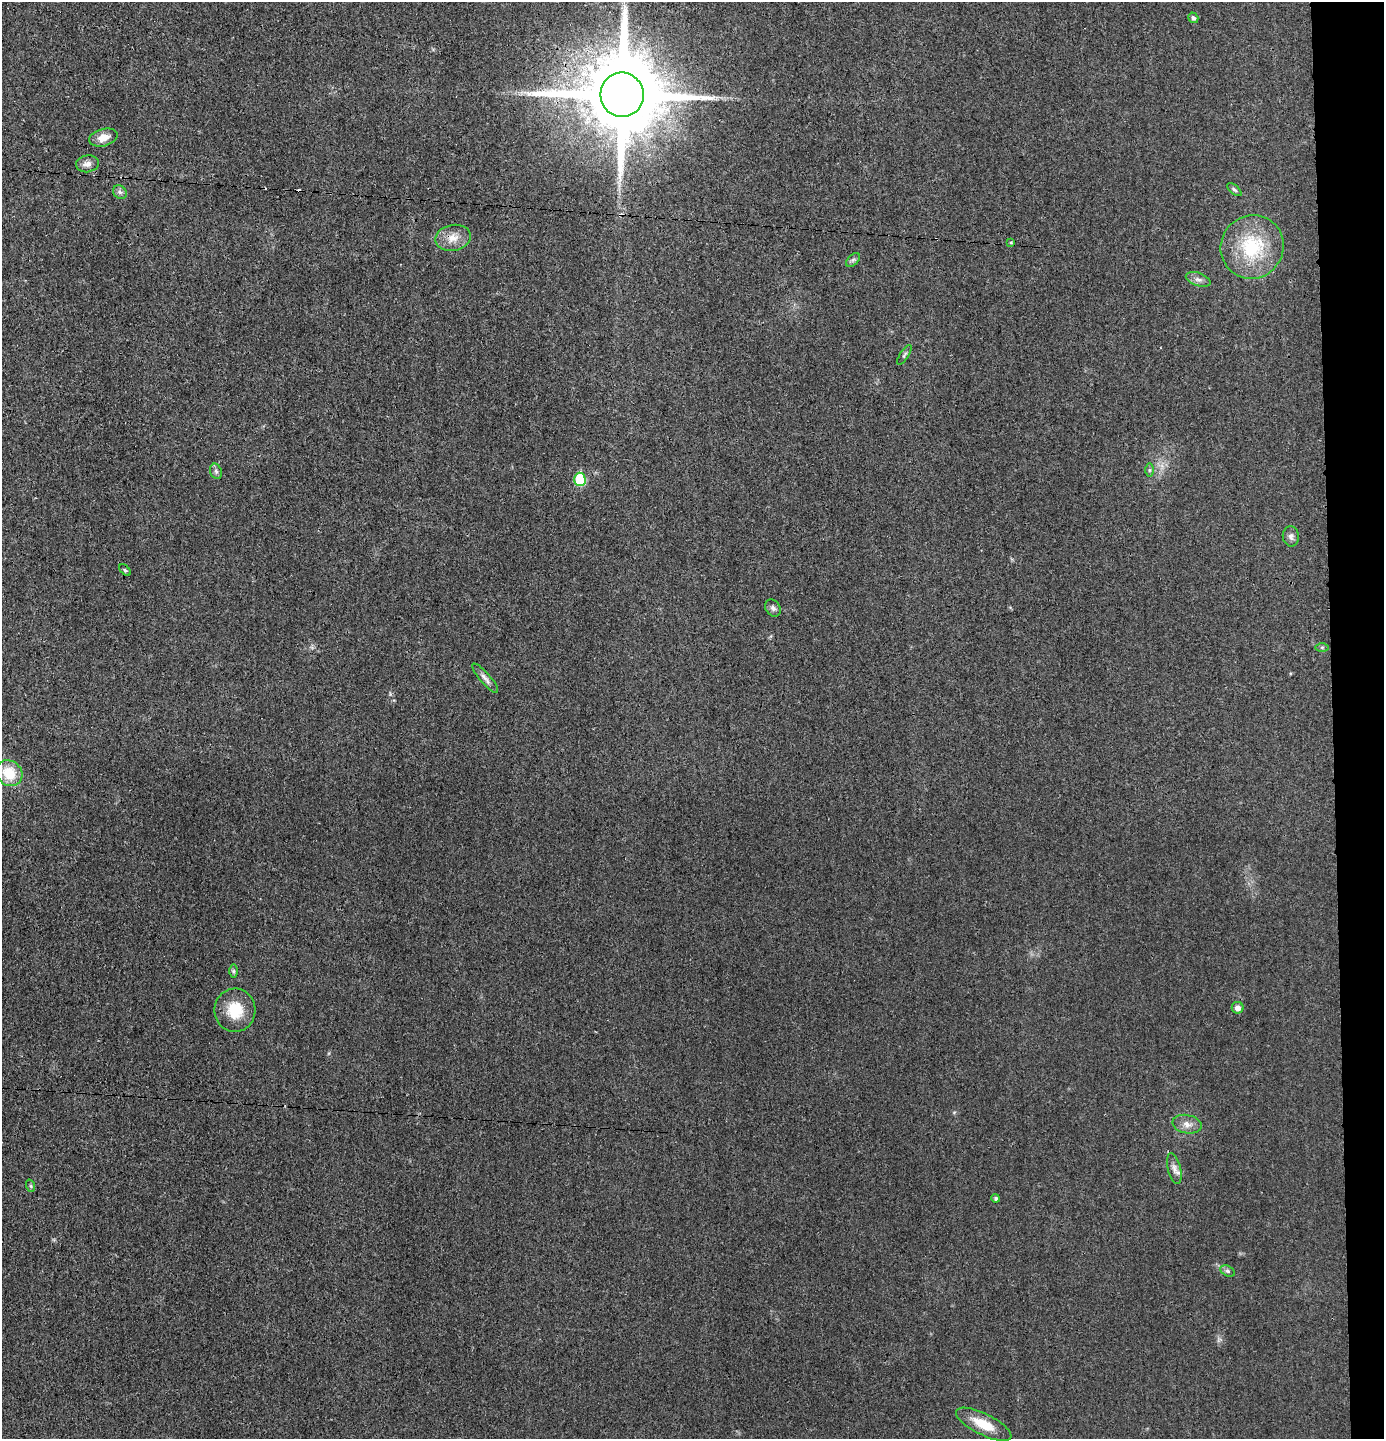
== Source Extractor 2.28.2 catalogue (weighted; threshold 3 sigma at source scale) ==
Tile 6 of 3 x 3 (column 3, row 2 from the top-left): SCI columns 2867-4248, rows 1441-2877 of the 4357 x 4324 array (HDU 1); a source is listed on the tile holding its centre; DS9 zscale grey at full resolution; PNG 1386 x 1441 px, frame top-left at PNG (2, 2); each listed source drawn as its Kron ellipse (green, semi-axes under 4 px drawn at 4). Shown black and unused: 4% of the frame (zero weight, under 3 of 4 exposures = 1% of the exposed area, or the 3 px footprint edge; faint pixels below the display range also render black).
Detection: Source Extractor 2.28.2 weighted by HDU 2 'WHT'; one run over the whole footprint, this tile lists its part. Background 0.0212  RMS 0.0047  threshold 0.0211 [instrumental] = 3 sigma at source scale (4.5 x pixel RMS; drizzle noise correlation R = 1.50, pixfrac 1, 0.05/0.05 arcsec/px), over >= 5 px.
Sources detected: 33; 2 cosmic-ray / hot-pixel residue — neither listed nor drawn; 1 inside a brighter listed object's ellipse — not listed separately; the other 30 listed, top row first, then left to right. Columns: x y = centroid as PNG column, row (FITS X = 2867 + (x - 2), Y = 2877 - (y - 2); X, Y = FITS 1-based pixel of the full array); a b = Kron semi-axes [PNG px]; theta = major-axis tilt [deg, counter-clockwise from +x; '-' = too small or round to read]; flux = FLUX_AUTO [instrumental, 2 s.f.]
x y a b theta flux
1193 18 5 4 - 1.2
622 95 22 21 - 7400
103 138 14 8 16 5
87 164 11 8 8 2.5
1234 190 8 4 -41 0.91
120 192 7 6 - 1.3
453 238 18 13 12 5.9
1011 242 4 3 - 0.44
1252 247 32 31 - 31
853 260 8 5 45 1.1
1198 279 13 6 -19 2.1
904 355 11 4 57 0.95
1149 470 6 4 90 0.81
216 471 8 6 -69 1.3
580 479 7 6 - 23
1291 536 10 8 -84 1.9
125 570 7 4 -45 0.68
773 608 9 7 -55 1.6
1322 647 6 4 0 0.73
485 678 19 5 -49 2.2
9 773 14 12 -42 13
233 971 6 4 90 0.74
1238 1008 6 6 - 2.5
235 1010 22 20 89 13
1187 1124 15 9 -12 3.5
1174 1168 15 6 -76 2.4
31 1186 6 4 -71 0.66
996 1198 4 4 - 0.99
1228 1271 7 5 -27 0.99
984 1424 30 10 -26 11
Overlapping masked pixels (flux is a lower limit): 1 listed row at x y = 622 95